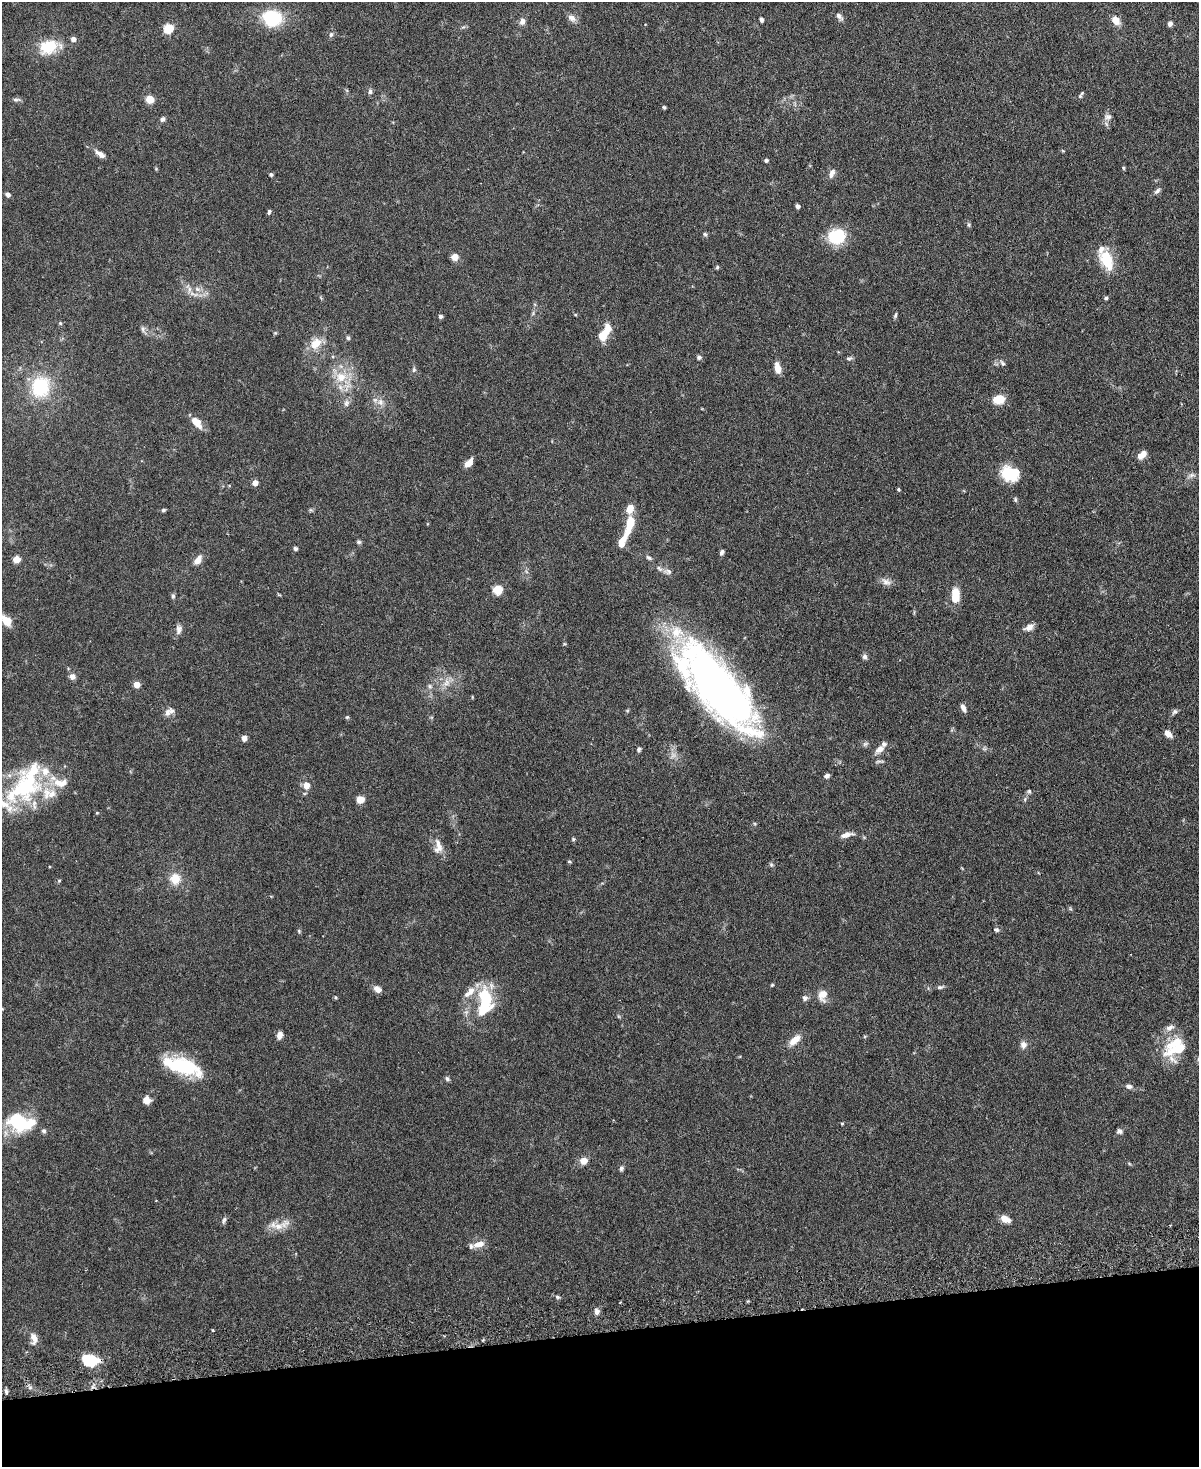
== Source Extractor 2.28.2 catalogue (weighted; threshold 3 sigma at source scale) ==
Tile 10 of 4 x 3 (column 2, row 3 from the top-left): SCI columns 1205-2401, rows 138-1602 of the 4803 x 4819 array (HDU 1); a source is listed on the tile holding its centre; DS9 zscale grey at full resolution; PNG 1201 x 1469 px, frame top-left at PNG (2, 2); no overlay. Shown black and unused: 9% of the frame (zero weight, under 3 of 6 exposures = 2% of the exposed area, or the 3 px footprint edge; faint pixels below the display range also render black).
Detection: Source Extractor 2.28.2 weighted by HDU 2 'WHT'; one run over the whole footprint, this tile lists its part. Background 0.0911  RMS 0.0035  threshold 0.0143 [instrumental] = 3 sigma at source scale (4.09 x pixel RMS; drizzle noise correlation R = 1.36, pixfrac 0.8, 0.05/0.05 arcsec/px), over >= 5 px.
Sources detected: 164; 2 inside a brighter object's white glare — not listed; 16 inside a brighter listed object's ellipse — not listed separately; the other 146 listed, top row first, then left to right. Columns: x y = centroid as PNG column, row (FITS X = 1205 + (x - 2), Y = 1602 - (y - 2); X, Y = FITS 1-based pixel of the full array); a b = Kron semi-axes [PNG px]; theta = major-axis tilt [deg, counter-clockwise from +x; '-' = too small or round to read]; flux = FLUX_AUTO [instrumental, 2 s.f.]
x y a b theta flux
839 16 11 6 -48 1.2
272 18 20 17 -12 17
572 18 11 8 -36 1.8
761 20 4 3 - 0.98
1116 20 7 6 - 4.9
522 21 10 8 59 1.5
1170 24 5 4 - 1.3
463 27 7 4 32 0.52
168 28 5 5 - 22
331 34 7 5 73 0.81
73 39 5 4 - 2
48 47 12 8 14 17
370 91 8 5 -90 0.88
1081 95 10 4 57 0.6
16 99 13 4 0 0.79
150 99 5 5 - 12
664 107 5 4 - 0.46
1108 117 12 9 7 1.6
162 119 7 5 34 0.99
100 154 15 6 -35 2.1
766 160 4 3 - 0.81
1123 168 5 4 - 0.36
832 173 12 7 63 1.7
271 174 5 4 - 0.57
1157 191 10 6 41 0.99
8 194 5 5 - 1.2
798 206 4 4 - 0.93
269 212 6 4 68 0.65
969 225 7 4 -84 0.52
705 234 6 5 - 0.62
837 237 18 15 12 14
455 257 6 6 - 3.1
1106 260 25 14 -70 10
717 267 5 4 - 0.44
189 289 16 6 -70 2.1
197 289 9 6 -16 1.7
1106 298 4 4 - 0.61
575 315 5 3 - 0.33
895 315 8 4 66 0.56
440 316 5 4 - 0.92
60 323 5 4 - 0.43
143 329 10 6 -79 0.98
605 332 22 9 58 6.5
275 333 5 4 - 0.38
348 338 6 4 -73 0.58
316 343 18 13 47 5.1
699 357 7 5 -14 0.74
849 358 8 5 12 0.76
1002 363 11 6 -53 0.93
777 368 12 6 -78 3.2
414 370 7 5 70 0.66
341 377 17 14 7 7.3
40 387 20 18 79 19
999 399 12 9 11 5.7
380 402 10 10 - 2.2
346 403 10 7 80 1.3
1181 404 4 3 - 0.25
196 422 15 8 -47 4.1
1142 455 10 6 41 3
469 463 9 6 47 3.5
1010 474 19 14 -16 11
1192 475 11 7 5 1.2
255 483 4 4 - 2.9
898 489 4 3 - 0.44
1015 500 6 5 - 0.52
163 510 5 4 - 0.61
311 510 7 4 -17 0.46
629 524 23 7 73 9.2
359 542 7 5 -15 0.58
296 549 5 5 - 0.68
722 552 7 5 60 0.82
649 558 8 5 -28 0.7
16 559 5 5 - 7.8
198 560 10 6 54 2.9
668 571 12 7 -9 1.4
886 582 15 8 -30 1.9
497 590 5 5 - 20
955 595 14 7 90 8.1
173 596 7 5 81 0.66
6 620 14 9 -46 5.1
1029 627 13 7 27 1.9
179 629 14 8 81 1.6
864 656 7 6 - 0.97
72 677 8 7 - 1.5
446 682 13 9 43 2.8
137 685 4 4 - 5.2
430 686 7 5 -46 0.72
716 686 102 35 -49 190
963 708 9 5 -65 1.6
167 712 11 7 -85 1.5
1174 712 9 6 50 0.77
347 717 5 5 - 0.42
1168 734 8 6 -47 2.4
244 738 7 6 - 1.3
865 744 8 6 17 0.78
639 749 6 5 - 0.73
879 749 14 8 42 2.3
827 776 7 5 32 1.1
306 785 6 5 - 3.5
24 787 53 36 43 39
1029 791 6 5 - 0.57
360 800 5 5 - 11
97 813 4 4 - 0.32
846 835 15 6 14 2.4
573 839 5 4 - 0.45
438 846 21 10 -87 3.6
569 861 5 4 - 0.41
771 865 6 5 - 0.56
175 879 12 12 - 5.2
59 880 5 3 - 0.34
996 930 7 6 - 0.73
299 931 5 4 - 0.42
772 985 6 3 45 0.34
940 987 10 5 16 0.75
377 989 9 6 -34 2.2
471 991 16 10 52 3.5
823 995 13 9 78 3.8
335 997 5 3 - 0.32
485 997 24 13 -72 16
805 998 8 7 - 1
2 1009 4 4 - 0.35
466 1012 6 6 - 0.82
1170 1028 13 7 24 1.7
279 1035 8 6 79 1.9
795 1040 18 9 43 3.5
1023 1045 9 8 - 1.7
1178 1049 36 20 17 13
183 1066 43 15 -17 22
447 1079 6 5 - 0.73
1129 1086 9 6 -7 1.2
146 1100 9 8 - 2.6
20 1122 28 18 -11 21
842 1124 4 4 - 0.33
1119 1131 7 6 - 0.93
584 1161 8 7 - 3
621 1168 7 5 58 0.75
1005 1219 10 6 -26 3.4
224 1220 10 5 71 0.82
278 1226 15 10 -12 3.8
479 1244 15 7 15 2.6
557 1297 6 4 -22 0.58
597 1312 8 6 -78 1.4
213 1330 4 3 - 0.35
34 1339 16 8 -84 2.5
91 1359 16 8 -25 11
6 1391 7 5 -75 0.7
Overlapping masked pixels (flux is a lower limit): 1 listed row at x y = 91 1359
Isophote crosses this tile's border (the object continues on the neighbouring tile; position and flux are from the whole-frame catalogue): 3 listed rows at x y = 6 620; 24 787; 2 1009